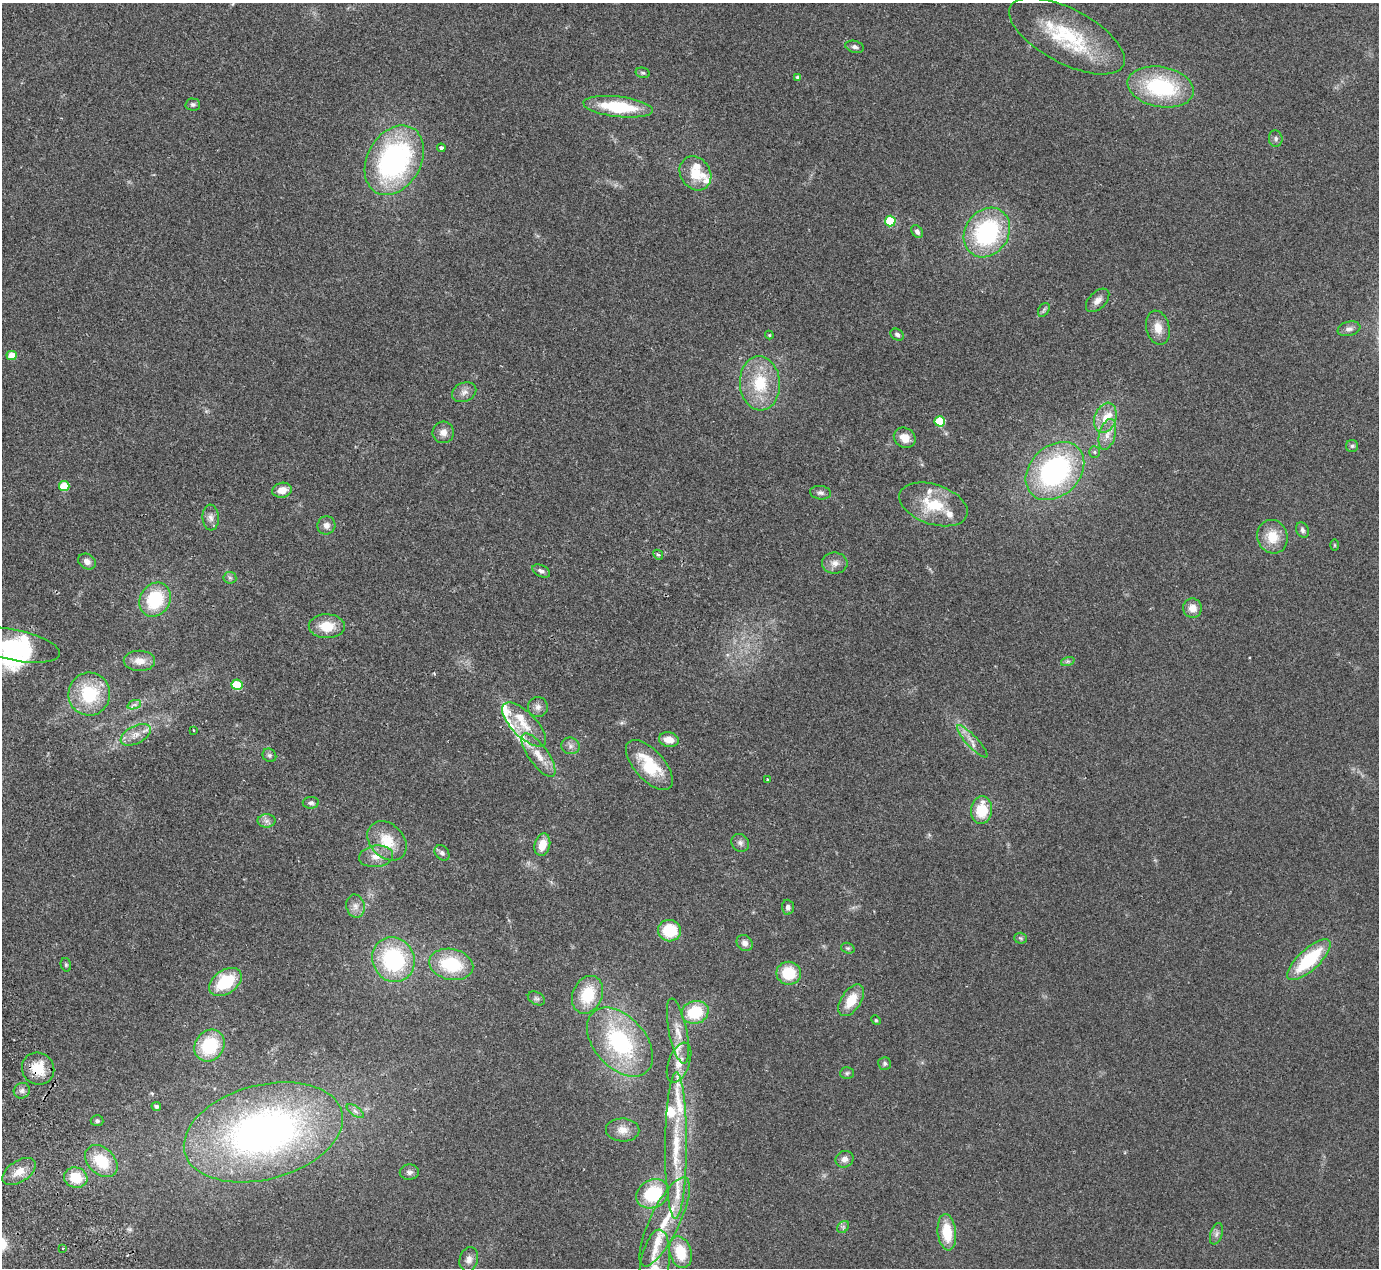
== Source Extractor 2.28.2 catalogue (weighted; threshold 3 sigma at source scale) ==
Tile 7 of 4 x 4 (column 3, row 2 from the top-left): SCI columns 2812-4188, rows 2713-3978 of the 5623 x 5551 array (HDU 1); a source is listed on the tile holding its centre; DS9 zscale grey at full resolution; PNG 1381 x 1270 px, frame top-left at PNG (2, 3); each listed source drawn as its Kron ellipse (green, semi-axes under 4 px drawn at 4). Shown black and unused: <1% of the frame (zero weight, under 2 of 3 exposures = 3% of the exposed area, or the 3 px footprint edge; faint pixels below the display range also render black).
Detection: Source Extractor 2.28.2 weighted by HDU 2 'WHT'; one run over the whole footprint, this tile lists its part. Background 0.215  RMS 0.011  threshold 0.0512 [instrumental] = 3 sigma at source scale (4.5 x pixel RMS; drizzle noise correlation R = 1.50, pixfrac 1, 0.05/0.05 arcsec/px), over >= 5 px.
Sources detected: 142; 3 inside a brighter object's white glare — neither listed nor drawn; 21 inside a brighter listed object's ellipse — not listed separately; the other 118 listed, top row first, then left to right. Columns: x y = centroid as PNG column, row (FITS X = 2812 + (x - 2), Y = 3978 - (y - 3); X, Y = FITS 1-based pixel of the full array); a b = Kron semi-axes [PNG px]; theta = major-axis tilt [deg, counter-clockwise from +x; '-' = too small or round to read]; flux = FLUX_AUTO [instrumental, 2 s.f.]
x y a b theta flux
1067 36 64 27 -28 95
855 47 9 6 -14 3.6
643 73 7 5 -14 2
798 77 4 3 - 2.5
1161 87 33 20 -11 110
193 104 7 6 - 2.7
618 107 35 10 -7 63
1276 139 8 7 - 3.2
441 148 4 4 - 2.7
394 160 37 27 60 230
695 173 18 14 -56 26
890 221 5 5 - 59
917 232 7 5 -57 3.8
987 232 26 21 56 140
1098 300 14 8 45 7.2
1044 310 7 5 59 2.5
1158 328 17 11 -77 14
1349 329 11 7 13 4.8
769 335 4 4 - 1.2
897 335 7 5 -32 3.4
12 355 5 4 - 23
760 383 27 20 -86 50
464 392 12 9 25 6.9
1105 418 16 10 70 16
940 421 5 5 - 56
443 432 11 11 - 8
1107 434 16 8 74 10
905 438 11 9 -33 12
1352 446 6 6 - 2.4
1094 452 5 5 - 1.9
1055 471 33 25 44 200
64 486 5 5 - 42
282 490 10 7 12 12
820 493 10 6 -5 3.8
933 504 35 20 -18 44
211 518 13 8 -85 6.3
326 525 9 9 - 5.9
1302 530 8 6 -65 3.5
1272 537 17 15 -71 24
1335 545 5 3 - 1
658 555 5 4 - 2.1
87 561 9 7 -30 5.9
835 563 13 10 -1 8.2
541 571 9 5 -26 4
230 578 6 6 - 2.6
155 600 18 15 59 61
1192 608 9 9 - 10
327 626 18 12 -1 23
15 645 45 15 -12 60
139 661 15 10 -1 12
1068 661 7 4 18 2.1
237 685 5 5 - 53
89 694 21 20 - 62
134 705 7 4 18 3
538 707 10 10 - 6
524 725 28 12 -45 24
193 730 3 2 - 0.88
136 735 16 9 27 11
669 740 10 7 -11 12
972 741 21 5 -47 8.7
570 746 9 8 - 4.9
269 755 7 6 - 2.5
538 755 26 9 -54 19
649 765 31 14 -48 49
768 780 4 4 - 1.3
311 803 8 6 2 3.2
982 810 14 10 83 33
266 821 9 6 1 4.7
387 841 22 16 -45 30
740 843 9 8 - 4.6
542 845 11 7 76 16
442 853 8 6 -47 3.6
376 856 17 10 7 13
355 906 11 9 -77 7
788 907 7 6 - 4.2
670 931 11 10 - 37
1020 938 6 5 - 2
745 943 9 7 -46 6
848 948 7 5 -19 2
393 960 23 21 -63 120
1309 960 28 10 43 70
451 964 22 15 -12 61
66 965 7 5 -75 1.8
789 973 12 11 - 35
225 982 18 11 34 51
588 995 19 14 66 43
536 998 9 6 -28 3.2
851 1000 18 10 57 25
695 1012 14 11 16 44
876 1020 5 4 - 1.3
678 1031 33 9 -79 16
620 1042 40 25 -48 120
210 1046 17 14 54 54
679 1063 21 10 69 15
885 1063 6 6 - 2.6
38 1069 16 15 - 27
847 1073 7 5 2 2.3
22 1091 8 7 - 3.7
156 1106 5 4 - 3.1
355 1111 10 5 -36 3.8
97 1121 6 5 - 2.4
623 1130 17 11 -1 11
263 1132 81 47 15 510
676 1145 73 11 90 64
845 1159 9 8 - 5.8
101 1161 19 13 -44 38
19 1171 19 10 34 15
409 1172 9 7 4 4.1
76 1177 12 10 -18 27
653 1194 17 14 29 63
665 1222 49 14 64 46
843 1227 7 5 46 2.5
947 1232 18 9 -83 34
1216 1234 11 6 72 4.2
63 1248 3 2 - 1.9
680 1252 16 11 -74 32
469 1259 12 9 75 7.4
654 1268 38 14 81 33
Overlapping masked pixels (flux is a lower limit): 1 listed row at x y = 38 1069
Isophote crosses this tile's border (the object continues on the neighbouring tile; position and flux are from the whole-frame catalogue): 3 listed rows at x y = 1067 36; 15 645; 654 1268